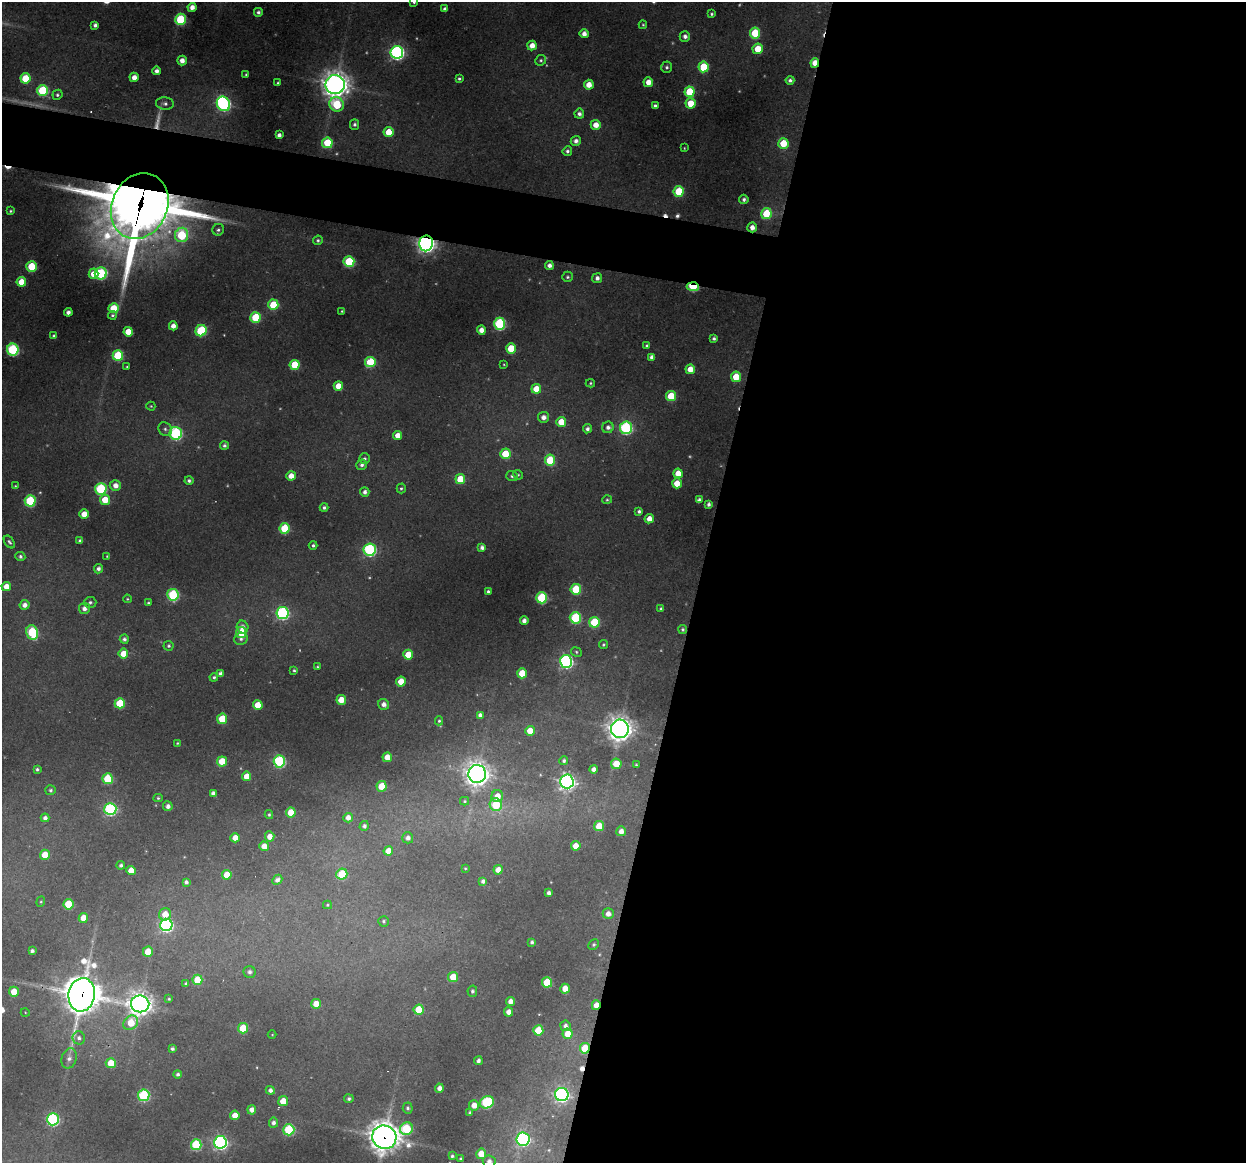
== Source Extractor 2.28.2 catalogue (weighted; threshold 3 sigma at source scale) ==
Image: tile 12 of 4 x 4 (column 4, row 3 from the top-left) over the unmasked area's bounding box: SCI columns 3732-4975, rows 1277-2437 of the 4975 x 4996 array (HDU 1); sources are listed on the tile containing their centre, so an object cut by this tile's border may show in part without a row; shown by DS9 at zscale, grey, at full resolution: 1 PNG px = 1 image px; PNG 1248 x 1165 px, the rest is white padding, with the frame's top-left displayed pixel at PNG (2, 2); every listed detection drawn as its Kron ellipse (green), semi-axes under 4 PNG px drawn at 4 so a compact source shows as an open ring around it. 47% of this frame is shown black and not used: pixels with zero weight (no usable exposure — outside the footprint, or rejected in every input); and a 3 px margin inside the footprint's outer edge (the drizzle kernel's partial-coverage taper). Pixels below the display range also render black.
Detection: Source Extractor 2.28.2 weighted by HDU 2 'WHT'; one run over the whole footprint, this tile lists its part. Background 0.342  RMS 0.014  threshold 0.0634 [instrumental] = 3 sigma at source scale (4.5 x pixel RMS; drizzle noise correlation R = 1.50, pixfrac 1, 0.05/0.05 arcsec/px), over >= 5 px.
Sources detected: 306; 8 too faint to see at this stretch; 6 cosmic-ray / hot-pixel residue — neither listed nor drawn; the other 292 listed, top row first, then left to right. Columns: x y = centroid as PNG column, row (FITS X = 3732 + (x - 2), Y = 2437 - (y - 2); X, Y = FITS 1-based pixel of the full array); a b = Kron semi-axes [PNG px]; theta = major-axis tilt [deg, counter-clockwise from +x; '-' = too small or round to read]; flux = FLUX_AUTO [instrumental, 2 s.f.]
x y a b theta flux
414 2 4 3 - 3.8
192 7 4 4 - 12
445 9 4 4 - 4.8
258 12 4 4 - 4.5
711 14 3 3 - 2.5
180 19 5 5 - 110
95 25 4 4 - 5
643 25 4 3 - 1.8
755 33 5 5 - 75
584 34 4 4 - 10
685 36 5 5 - 6.7
532 46 5 4 - 16
758 49 5 5 - 36
397 52 6 6 - 410
182 60 5 5 - 11
541 60 6 5 - 3
815 63 5 4 - 22
667 67 6 5 - 3.2
704 67 5 5 - 68
156 71 4 4 - 7.6
246 75 3 3 - 2.2
134 77 4 4 - 13
25 78 5 5 - 58
459 79 3 3 - 2.7
790 80 4 4 - 4.8
648 82 5 4 - 17
278 83 3 3 - 2
335 85 9 9 - 1700
589 85 5 4 - 17
42 90 5 5 - 110
690 92 5 5 - 66
57 95 5 5 - 3
165 103 9 6 -7 5.6
691 103 5 5 - 39
223 104 7 6 - 350
337 104 7 7 - 82
655 106 4 4 - 4.9
579 114 5 5 - 6.1
355 124 5 4 - 4.3
596 125 5 5 - 17
389 132 5 5 - 33
279 135 4 4 - 6.1
576 141 5 5 - 7.2
327 143 5 5 - 69
783 143 5 5 - 43
684 148 3 2 - 1.1
567 151 5 4 - 3.7
679 191 5 5 - 63
744 199 4 4 - 4.8
140 206 34 27 66 14000
10 211 4 3 - 2
766 214 5 5 - 72
752 227 5 5 - 11
218 230 6 5 - 4.6
182 235 7 6 - 100
318 240 5 4 - 2.8
426 243 8 7 - 850
349 262 5 5 - 98
549 265 4 4 - 7.4
31 266 5 5 - 58
101 273 6 6 - 160
93 274 5 5 - 22
567 277 5 5 - 3.1
597 278 5 5 - 7.2
21 282 5 5 - 26
693 287 6 4 -6 110
273 305 5 5 - 61
113 308 5 5 - 48
342 311 3 3 - 1.5
68 312 4 4 - 7.3
112 315 4 4 - 3.1
256 317 5 5 - 83
500 324 6 5 - 190
173 326 4 4 - 11
481 330 4 4 - 13
201 331 6 5 - 110
128 332 5 4 - 30
54 336 4 4 - 4.5
714 338 4 3 - 3.9
647 346 4 3 - 3
511 348 5 5 - 49
13 350 6 6 - 190
118 356 5 5 - 110
652 357 4 4 - 8.2
370 362 5 5 - 120
504 364 4 3 - 1.6
295 365 5 5 - 55
127 367 3 2 - 1.6
690 369 5 4 - 20
736 377 5 5 - 38
590 383 4 4 - 2.1
338 386 5 4 - 24
536 389 5 5 - 31
671 396 5 5 - 55
151 406 4 4 - 1.7
543 417 5 5 - 9.9
561 422 5 5 - 34
608 427 6 5 - 7.5
626 428 6 6 - 230
165 429 7 6 - 4.2
587 429 4 4 - 5.7
176 433 6 6 - 240
398 435 4 4 - 17
224 445 4 4 - 4
505 454 5 5 - 48
364 459 5 5 - 3.8
550 460 5 5 - 70
362 465 5 5 - 5.8
678 473 5 4 - 25
518 475 5 4 - 2
291 476 4 4 - 16
512 476 6 5 - 3.6
460 479 5 5 - 42
189 481 4 4 - 3.6
677 483 5 5 - 25
115 485 6 5 - 12
15 486 4 4 - 1.6
401 488 5 4 - 2.7
101 489 6 5 - 180
365 492 5 4 - 6.4
105 500 5 5 - 32
607 500 5 4 - 2.4
699 500 4 4 - 6
30 501 6 5 - 130
708 504 4 3 - 4
324 508 4 4 - 3.7
639 511 4 3 - 3.5
84 514 5 4 - 21
649 519 4 4 - 15
285 528 5 5 - 75
80 541 4 3 - 4
9 542 7 4 -54 3.3
313 545 4 4 - 3.3
482 547 4 4 - 6.9
370 550 6 6 - 270
20 556 5 4 - 3.9
107 556 4 4 - 1.5
98 569 5 4 - 5.5
6 586 4 4 - 18
576 589 5 5 - 76
488 591 3 3 - 3
173 595 6 6 - 140
542 598 5 5 - 120
127 599 4 3 - 1.6
90 602 6 5 - 3.9
148 603 3 3 - 2.3
25 605 5 5 - 9.4
84 608 5 5 - 7.9
661 608 3 3 - 2.7
282 613 6 6 - 260
575 618 6 5 - 120
524 621 4 4 - 8.1
594 622 5 5 - 91
242 627 6 5 - 8.9
683 629 5 4 - 3.1
32 632 7 5 -70 130
241 633 5 5 - 49
124 639 4 4 - 4.7
241 639 7 6 - 4.5
603 645 5 4 - 2.6
169 646 5 5 - 2.8
576 652 5 4 - 2.6
123 654 5 5 - 26
408 655 5 5 - 37
566 661 6 6 - 340
317 667 3 3 - 1.7
294 670 3 3 - 1.8
221 673 4 4 - 6.4
522 673 5 5 - 37
214 677 4 3 - 3.1
401 682 5 5 - 33
341 700 5 5 - 25
120 703 5 5 - 72
384 704 5 5 - 9.1
258 705 5 5 - 29
480 715 4 4 - 6.3
222 719 5 5 - 50
439 721 4 4 - 2.3
620 729 9 9 - 1300
530 731 5 4 - 22
177 743 3 2 - 1.4
387 757 5 5 - 23
222 761 5 5 - 42
279 761 6 5 - 180
564 761 4 4 - 3.9
616 764 5 5 - 32
636 765 3 3 - 1.6
37 769 3 3 - 2.9
594 769 4 4 - 8.9
477 774 9 9 - 1400
246 776 5 4 - 24
108 779 5 5 - 75
567 781 7 7 - 700
382 786 5 5 - 46
51 790 5 5 - 3.1
213 793 4 4 - 6.2
497 796 6 6 - 16
158 798 4 4 - 2.2
465 801 4 4 - 2.1
496 805 6 6 - 80
168 806 5 5 - 7
110 809 6 6 - 220
291 812 5 5 - 35
269 815 4 3 - 2.2
45 818 4 4 - 6
348 818 5 4 - 11
364 826 5 4 - 4.5
599 826 5 5 - 38
621 831 5 5 - 11
270 836 5 5 - 14
235 838 4 4 - 16
408 838 5 5 - 7.2
264 846 5 4 - 16
576 846 5 4 - 19
388 851 5 4 - 22
45 855 5 5 - 31
121 865 4 4 - 4.5
465 868 4 4 - 1.5
131 870 5 4 - 23
498 870 4 4 - 15
342 874 6 5 - 74
227 875 5 5 - 27
277 880 5 4 - 6.2
483 881 4 4 - 5.7
186 882 4 4 - 4.7
549 893 4 4 - 5.7
41 902 5 4 - 2.1
68 904 5 5 - 59
327 905 4 4 - 1.8
165 914 6 6 - 21
608 914 5 5 - 10
83 918 5 4 - 20
384 921 5 5 - 2.9
166 925 6 6 - 300
532 942 4 3 - 4
594 945 5 4 - 2.9
32 951 4 4 - 4.7
148 952 5 5 - 32
249 972 6 6 - 5.6
453 977 5 5 - 40
197 980 5 5 - 44
547 982 5 5 - 65
186 984 3 3 - 2.9
565 989 5 4 - 24
472 991 5 5 - 3.6
14 992 5 5 - 31
82 995 17 13 81 3700
169 999 4 4 - 1.8
510 1001 4 4 - 11
140 1004 9 8 - 1300
316 1004 5 4 - 22
596 1005 5 4 - 18
419 1010 5 5 - 55
25 1012 4 3 - 1.2
509 1012 4 4 - 11
131 1023 8 6 43 39
565 1026 5 5 - 6.4
243 1028 5 5 - 51
538 1030 5 5 - 44
568 1034 5 5 - 29
272 1035 4 3 - 1.1
79 1038 6 6 - 5.5
585 1048 5 5 - 56
172 1049 3 3 - 3.6
69 1058 10 7 75 7.7
478 1061 4 3 - 5.3
111 1063 5 5 - 30
178 1074 4 4 - 3.8
439 1088 4 4 - 9.1
270 1090 4 4 - 6.4
144 1095 6 5 - 160
562 1095 6 6 - 450
349 1099 4 4 - 4
283 1101 5 5 - 27
487 1102 7 5 26 150
474 1105 5 5 - 17
408 1108 5 5 - 3.4
252 1110 4 4 - 9.7
470 1113 4 4 - 3
235 1115 4 4 - 19
53 1119 6 6 - 230
273 1123 5 4 - 6.1
406 1129 7 6 - 100
289 1130 5 5 - 130
384 1137 12 11 - 1900
523 1139 7 6 - 340
220 1142 6 6 - 410
196 1145 5 5 - 110
481 1154 5 5 - 26
452 1156 4 3 - 2.8
461 1159 4 3 - 3.2
489 1161 6 6 - 7
Overlapping masked pixels (flux is a lower limit): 10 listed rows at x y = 815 63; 42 90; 140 206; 752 227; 426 243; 693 287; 82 995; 596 1005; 585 1048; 384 1137
Isophote crosses this tile's border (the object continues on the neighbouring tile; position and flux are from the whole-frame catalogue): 2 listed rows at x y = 414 2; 489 1161